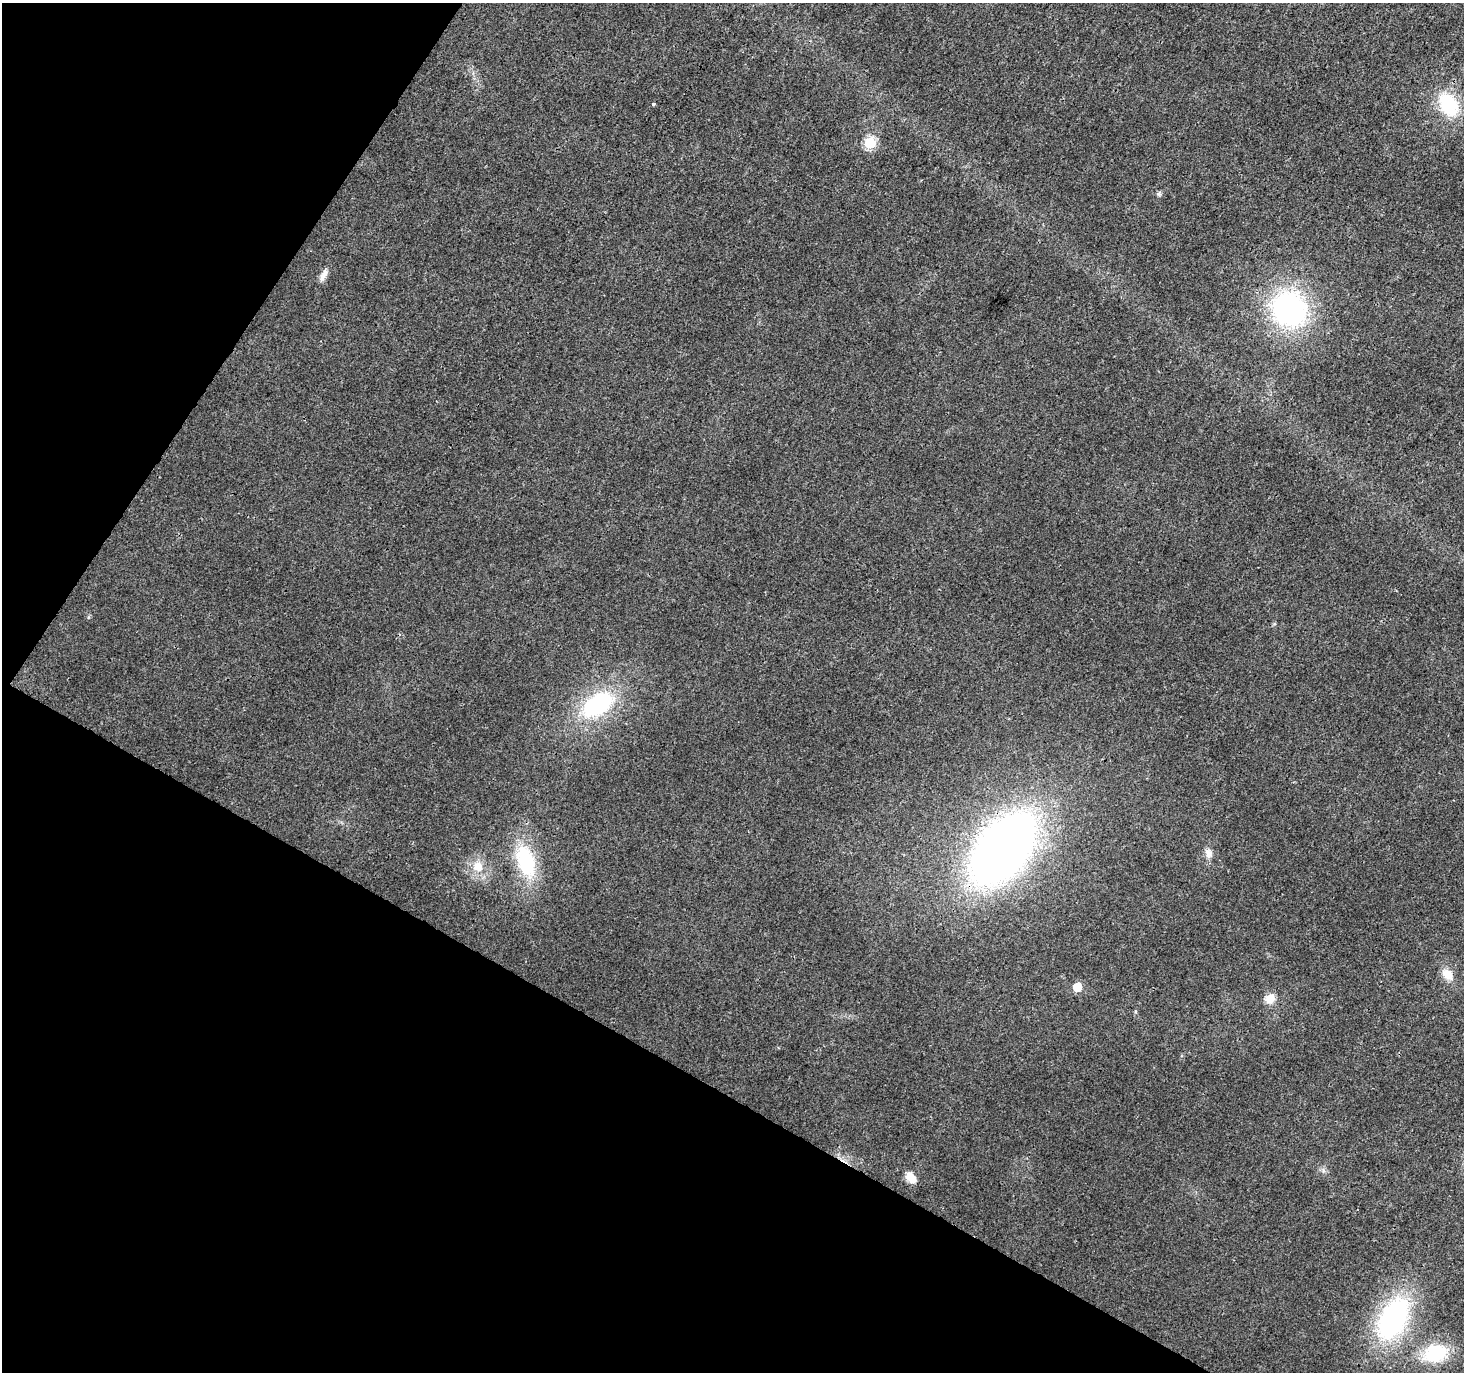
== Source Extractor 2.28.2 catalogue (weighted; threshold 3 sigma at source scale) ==
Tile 9 of 4 x 4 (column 1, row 3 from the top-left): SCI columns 1-1462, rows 1563-2932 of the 5854 x 5930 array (HDU 1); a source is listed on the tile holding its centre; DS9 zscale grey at full resolution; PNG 1466 x 1374 px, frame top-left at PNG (2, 3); no overlay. Shown black and unused: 29% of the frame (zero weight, under 3 of 4 exposures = <1% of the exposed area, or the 3 px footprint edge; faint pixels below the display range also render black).
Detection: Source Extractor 2.28.2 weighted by HDU 2 'WHT'; one run over the whole footprint, this tile lists its part. Background 0.00409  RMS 0.0024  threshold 0.0107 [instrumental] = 3 sigma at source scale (4.5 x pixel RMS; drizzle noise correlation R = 1.50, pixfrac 1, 0.0396/0.0396 arcsec/px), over >= 5 px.
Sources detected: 17; all 17 listed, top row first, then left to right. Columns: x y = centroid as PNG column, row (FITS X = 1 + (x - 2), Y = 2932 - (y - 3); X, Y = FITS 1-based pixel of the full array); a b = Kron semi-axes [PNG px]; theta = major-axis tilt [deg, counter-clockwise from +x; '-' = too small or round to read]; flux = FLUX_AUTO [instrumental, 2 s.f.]
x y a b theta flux
653 104 3 3 - 0.49
1449 105 23 15 -58 15
870 143 6 6 - 23
1159 193 7 5 42 0.49
323 275 16 7 64 1.7
1289 310 27 26 - 56
598 705 42 25 33 25
1003 849 56 33 51 210
1208 853 13 9 -78 1.5
526 861 35 18 -74 19
478 867 13 13 - 3.7
1447 974 15 11 -51 3.1
1077 987 6 6 - 8.9
1270 998 12 11 - 2.6
911 1178 14 8 -50 3
1393 1318 39 23 61 48
1435 1353 30 20 15 13
Overlapping masked pixels (flux is a lower limit): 1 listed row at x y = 1003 849
Unlisted compact peaks at least as high as the median listed source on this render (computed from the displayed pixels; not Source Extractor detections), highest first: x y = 1323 1170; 88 617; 1274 624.